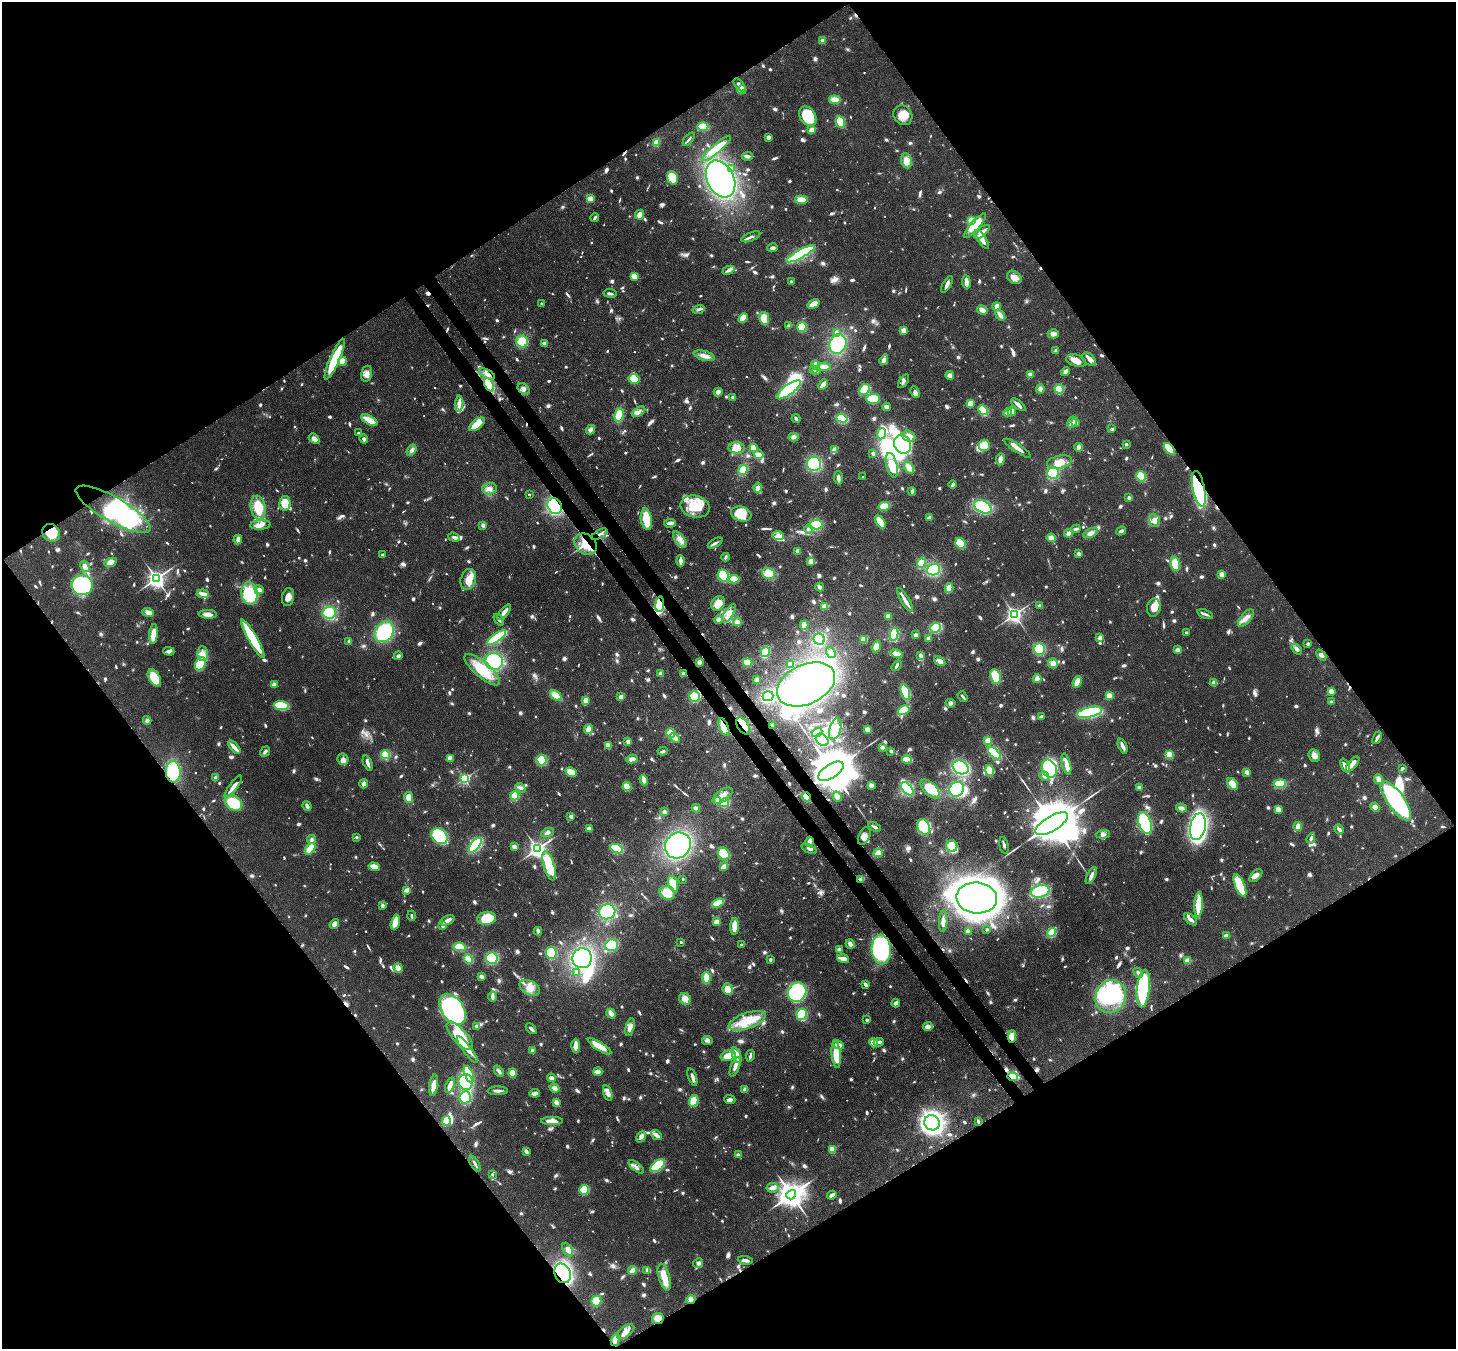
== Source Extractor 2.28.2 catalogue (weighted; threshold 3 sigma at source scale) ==
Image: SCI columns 77-5890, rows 346-5732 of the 5968 x 5940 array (HDU 1 of 3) = the unmasked area's bounding box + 8 px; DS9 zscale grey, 4 x 4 block average (1 PNG px = mean of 4 x 4 image px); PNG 1458 x 1351 px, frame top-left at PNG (2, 2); each listed source drawn as its Kron ellipse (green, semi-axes under 4 px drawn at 4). Shown black and unused: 50% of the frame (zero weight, under 3 of 4 exposures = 7% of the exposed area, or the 3 px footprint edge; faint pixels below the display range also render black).
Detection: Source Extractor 2.28.2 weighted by HDU 2 'WHT'. Background 0.0727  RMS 0.0038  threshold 0.0173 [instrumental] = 3 sigma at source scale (4.5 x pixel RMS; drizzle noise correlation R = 1.50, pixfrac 1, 0.05/0.05 arcsec/px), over >= 5 px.
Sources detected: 1618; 25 too faint to see at this stretch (4 x 4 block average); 27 inside a brighter object's white glare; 15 cosmic-ray / hot-pixel residue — neither listed nor drawn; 19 coinciding with a brighter row at this scale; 111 inside a brighter listed object's ellipse — not listed separately; of the other 1421, all 500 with FLUX_AUTO >= 6.54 (the completeness limit of this list) listed and drawn (921 fainter detections not listed), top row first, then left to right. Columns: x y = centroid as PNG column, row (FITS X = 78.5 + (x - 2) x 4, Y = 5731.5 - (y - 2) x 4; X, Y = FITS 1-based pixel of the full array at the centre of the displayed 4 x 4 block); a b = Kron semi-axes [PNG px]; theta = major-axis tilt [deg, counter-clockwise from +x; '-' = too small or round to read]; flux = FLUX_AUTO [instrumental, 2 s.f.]
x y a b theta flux
822 41 4 4 - 10
739 85 8 3 -49 14
742 90 4 3 - 32
835 100 6 4 -6 26
903 115 10 9 - 32
808 116 10 7 -56 140
840 122 6 4 -67 56
703 126 5 4 - 60
811 130 4 3 - 15
768 137 3 3 - 11
689 139 8 2 51 8.2
656 142 3 3 - 32
717 148 19 4 40 71
747 156 5 3 - 7.1
906 161 8 5 -80 26
731 168 4 2 - 6.9
673 178 7 5 -70 83
721 179 19 13 -65 460
590 199 4 3 - 22
801 200 6 4 -7 29
640 215 5 3 - 25
595 218 4 2 - 7.3
972 220 4 3 - 51
975 226 16 4 48 63
982 232 9 3 40 18
751 237 10 3 22 8.5
982 239 11 3 -57 29
772 248 5 3 - 8.6
801 254 16 4 29 180
728 270 6 3 21 9.9
635 277 3 3 - 35
1014 277 8 6 -39 20
792 282 3 2 - 7.4
966 282 6 3 -82 16
947 284 9 3 59 11
610 293 6 2 -7 7.2
542 304 2 2 - 16
813 304 6 3 32 33
996 306 4 2 - 21
699 309 6 3 17 8.1
982 310 5 3 - 21
1000 315 6 3 -53 17
743 318 5 4 - 40
764 318 7 5 -80 42
789 326 3 3 - 7
802 327 5 4 - 62
904 331 4 3 - 16
837 332 4 3 - 9.5
1053 334 6 4 0 12
522 342 6 6 - 62
544 343 3 3 - 6.8
838 344 10 8 66 140
1056 350 2 2 - 11
705 356 10 5 -16 18
335 359 22 5 66 130
1089 359 8 5 -41 14
884 360 5 3 - 14
343 361 4 3 - 30
1076 361 10 6 -17 29
815 365 4 2 - 28
824 367 7 3 2 21
813 370 3 3 - 9.7
816 371 4 3 - 12
1065 371 5 3 - 12
367 374 8 5 74 16
487 374 9 3 -27 12
1030 374 2 2 - 49
950 375 4 4 - 11
634 379 6 5 - 40
904 381 8 3 56 7
823 384 6 2 48 28
489 385 7 3 -64 85
524 389 6 5 - 12
864 389 6 5 - 54
1040 389 4 4 - 8.1
1059 389 5 4 - 56
788 390 15 5 35 150
718 392 4 4 - 11
915 392 6 4 -64 10
733 397 3 2 - 8.9
873 399 7 5 2 57
970 403 4 2 - 35
459 404 8 3 87 14
1018 405 8 3 -39 12
886 407 4 3 - 14
983 410 5 3 - 77
1012 411 4 3 - 18
638 412 7 4 29 9.5
1008 412 4 3 - 29
619 415 7 4 80 62
842 418 6 4 -18 120
796 419 4 2 - 7.7
369 420 9 2 -29 73
1072 422 6 3 63 36
1076 422 4 3 - 6.6
477 424 9 5 38 39
1112 429 4 2 - 6.6
590 430 5 4 - 9.5
358 433 2 2 - 8.1
882 434 6 4 79 38
909 436 7 5 -24 22
793 437 5 4 - 9.4
314 439 6 4 -38 16
364 439 4 3 - 10
903 444 10 8 -64 180
1126 444 2 2 - 21
984 445 6 5 - 42
753 447 2 2 - 87
1079 447 4 3 - 16
737 448 8 5 -3 32
1018 448 15 3 -34 21
1169 449 7 3 -50 77
412 450 6 4 56 10
835 450 4 2 - 35
873 453 2 2 - 11
759 455 4 3 - 24
1000 459 6 3 81 15
1059 462 12 6 13 31
814 464 7 7 - 140
892 465 12 5 -76 56
909 467 6 4 -58 24
743 470 5 4 - 27
1053 473 6 6 - 96
1141 476 5 4 - 47
863 477 2 2 - 7.7
838 478 6 3 -86 10
953 484 4 2 - 11
758 487 5 3 - 10
489 488 7 6 - 14
1199 489 18 6 -78 330
912 491 4 2 - 11
529 494 2 2 - 9.3
1129 498 2 2 - 7.6
285 503 7 5 79 41
555 506 8 7 - 210
884 506 6 3 13 57
258 507 12 7 -81 68
695 507 15 11 -13 81
983 507 9 6 -29 160
113 509 42 12 -30 460
741 514 10 7 -18 45
929 518 4 2 - 14
646 519 11 5 -82 62
1154 520 6 5 - 13
880 522 7 4 -56 41
670 523 6 3 4 15
260 525 10 4 4 17
483 525 3 2 - 11
816 525 7 4 5 100
808 529 4 3 - 7.3
1076 529 5 3 - 6.9
1121 531 5 3 - 7.2
51 533 9 8 - 60
1069 533 4 3 - 15
1091 533 8 4 26 12
599 534 9 2 30 7.5
778 536 6 4 -5 16
454 537 6 3 -18 9.4
1051 538 4 4 - 18
238 539 5 3 - 17
680 540 9 4 -54 18
715 543 8 3 30 7.1
960 543 6 5 - 74
586 544 12 9 -38 58
797 551 3 2 - 6.7
1079 554 3 3 - 9.4
382 555 3 2 - 9
726 557 4 2 - 7
681 561 5 2 - 22
811 561 4 3 - 19
110 562 6 3 23 28
921 563 5 3 - 66
1175 564 7 4 -80 60
85 566 6 4 -58 20
933 570 7 5 20 120
769 573 7 5 -15 75
1222 574 3 2 - 20
723 576 6 5 - 100
156 579 3 3 - 1400
468 579 11 7 71 41
734 579 5 3 - 51
82 585 11 10 - 390
820 587 4 3 - 11
949 588 5 3 - 37
259 590 5 3 - 13
249 593 11 8 -80 140
203 594 6 3 -5 20
288 597 9 6 80 21
905 600 13 3 -59 18
718 603 8 6 52 40
660 604 8 4 83 190
825 606 4 3 - 14
1040 606 4 3 - 7.1
1154 608 9 6 79 26
148 612 6 4 -15 16
504 612 9 3 50 16
329 613 7 6 - 120
729 613 10 4 56 22
208 614 9 4 -3 18
1205 614 8 2 -22 7.8
1014 615 3 3 - 1100
888 616 3 3 - 15
1246 618 10 5 49 19
499 620 6 3 -52 7.5
718 620 4 3 - 12
737 622 4 4 - 14
804 625 5 2 - 42
935 628 5 4 - 80
384 632 11 9 54 160
1186 633 2 2 - 17
153 634 10 3 85 45
894 634 6 3 77 99
915 635 2 2 - 15
1100 637 4 3 - 10
497 638 11 3 35 150
253 639 22 4 -60 140
819 639 5 5 - 130
864 639 4 3 - 27
929 639 3 2 - 21
349 641 3 3 - 6.6
1308 644 3 2 - 7.6
876 646 6 4 71 20
1039 649 6 5 - 77
1296 649 6 4 -49 8.1
1178 650 4 3 - 13
169 651 5 3 - 8.9
765 652 5 3 - 110
831 652 6 4 -57 11
896 653 6 3 -16 25
202 654 7 5 90 19
1321 655 6 4 -51 7.2
398 656 4 3 - 6.6
921 656 4 3 - 17
494 661 9 8 - 200
940 661 6 4 -34 16
699 662 3 3 - 14
748 662 5 3 - 59
1053 663 5 5 - 13
200 664 7 5 62 100
791 665 4 3 - 29
896 666 6 2 55 7.4
482 670 22 7 -40 85
661 674 3 3 - 12
683 674 3 3 - 6.6
996 677 8 5 -68 63
154 678 9 5 -60 58
757 679 3 2 - 16
1037 679 4 3 - 19
1077 682 6 3 68 30
1214 683 4 3 - 19
274 684 3 3 - 14
806 684 31 19 26 520
1331 691 3 3 - 16
905 692 8 4 -72 130
556 695 6 4 -37 34
695 696 5 5 - 100
768 696 5 5 - 120
1109 696 4 3 - 27
621 697 4 3 - 9.1
963 697 6 2 -52 7
585 701 4 2 - 29
1331 702 2 2 - 8.8
950 703 5 3 - 9.2
281 706 7 4 -5 110
904 710 6 4 30 66
1090 712 13 5 13 200
1042 716 3 2 - 7.2
147 720 4 3 - 8.5
772 725 2 2 - 15
743 726 9 5 -56 31
724 727 9 4 -67 37
589 729 5 4 - 20
835 729 11 5 72 29
868 730 4 3 - 19
817 732 5 3 - 7.2
670 733 4 4 - 43
675 738 5 2 - 27
1377 738 6 2 65 11
822 740 7 5 -45 110
628 741 3 3 - 12
988 741 3 3 - 34
608 746 4 3 - 25
1123 746 8 2 -68 15
234 747 8 3 -47 18
882 747 4 3 - 7.3
663 751 5 3 - 7
891 751 3 2 - 6.7
265 752 6 3 53 7.4
994 753 7 4 -44 98
386 755 4 4 - 52
1169 755 4 4 - 30
1314 756 6 5 - 18
450 758 3 3 - 21
343 759 6 5 - 12
632 759 5 3 - 13
907 759 5 3 - 41
542 760 5 5 - 70
368 763 8 2 -67 12
1066 764 11 3 -76 18
1353 764 9 3 50 20
1345 766 7 3 -66 27
961 767 8 6 -26 230
1402 768 3 2 - 7.3
1049 769 9 7 -64 180
990 770 5 4 - 38
831 771 14 7 32 22000
173 772 11 7 -89 140
571 772 6 4 -30 32
1247 772 4 3 - 10
1044 776 5 4 - 7.1
215 777 4 2 - 7.9
464 778 2 2 - 420
1378 779 5 4 - 13
644 780 5 3 - 24
364 784 5 4 - 9.9
1232 784 6 5 - 34
1280 784 6 4 6 68
871 785 3 3 - 11
233 787 13 3 53 25
627 787 4 4 - 33
1139 787 4 3 - 7.6
520 788 6 4 -40 8.4
907 789 8 4 -50 150
930 789 12 6 -44 63
957 789 8 6 46 140
515 796 4 3 - 56
722 796 11 5 35 24
837 796 5 3 - 15
409 797 5 4 - 24
807 797 5 2 - 54
717 800 2 2 - 53
1396 801 23 8 -54 410
233 803 9 7 -35 90
724 803 5 3 - 61
307 806 5 3 - 9.8
1375 807 5 4 - 19
696 808 4 3 - 9.7
1181 808 5 3 - 14
1278 810 4 3 - 22
664 812 4 3 - 9.1
571 816 2 2 - 32
1145 823 11 6 -71 360
1052 824 19 7 30 29000
875 827 7 3 -24 8.3
924 827 8 6 -66 110
1198 827 14 7 78 910
1298 827 4 3 - 16
589 829 3 3 - 12
1339 829 5 3 - 8.3
547 833 6 4 21 7.9
1103 834 7 3 4 7.9
439 836 9 7 -45 170
864 836 9 5 65 14
357 837 2 2 - 13
1311 838 5 3 - 6.5
312 839 4 4 - 6.7
809 842 5 2 - 31
475 845 9 4 52 160
678 845 13 12 - 410
952 846 6 5 - 37
1004 846 9 3 -76 7.1
514 847 4 3 - 8.6
310 849 6 4 51 39
537 849 3 3 - 1400
617 849 7 3 -24 92
809 849 8 3 -24 7.2
878 853 4 3 - 24
724 854 6 5 - 78
549 866 15 5 -74 140
374 867 6 3 -17 39
724 867 4 2 - 33
1091 876 9 2 64 14
1256 876 8 4 45 15
683 879 2 2 - 10
861 880 4 2 - 22
673 884 8 4 -71 52
1240 886 12 4 -67 150
407 890 3 2 - 24
1040 891 9 6 15 130
667 893 8 6 -28 61
977 898 20 15 -5 2500
718 903 6 3 23 78
382 905 3 3 - 6.9
1198 905 12 3 87 100
607 912 8 7 - 130
411 916 5 2 - 8.1
487 918 9 6 7 72
1190 919 8 3 -39 8.2
447 920 8 4 25 14
943 921 10 3 86 15
395 922 8 3 76 42
716 922 4 3 - 18
334 924 5 4 - 14
443 926 4 3 - 8.3
734 926 8 3 87 48
987 930 2 2 - 13
538 931 4 2 - 10
968 931 3 3 - 15
1052 933 5 3 - 56
1226 936 3 2 - 23
681 942 2 2 - 11
850 944 5 3 - 12
612 945 6 6 - 99
742 945 2 2 - 7.5
460 947 6 3 -8 52
881 949 15 9 -86 320
839 950 4 3 - 8.6
551 953 6 5 - 65
492 958 6 6 - 100
582 958 10 9 - 270
468 959 5 4 - 27
843 959 6 3 -16 18
770 960 2 2 - 7.6
1187 961 3 2 - 30
398 968 4 3 - 20
577 972 4 4 - 8.9
1138 973 6 3 -48 7.4
481 976 4 3 - 9.6
706 978 6 3 -86 48
865 984 3 2 - 10
530 988 11 7 -27 26
1143 988 19 6 84 280
728 989 6 5 - 50
797 992 10 8 53 190
1111 996 17 15 65 380
492 997 5 2 - 15
685 999 6 5 - 21
896 1003 4 3 - 11
453 1009 17 11 -54 580
611 1013 5 3 - 23
802 1014 6 5 - 92
867 1020 2 2 - 8.9
747 1021 19 8 19 70
477 1026 2 2 - 12
928 1026 5 4 - 16
630 1027 9 4 75 16
531 1029 6 3 -46 7.3
460 1036 18 7 -48 120
1012 1036 6 4 86 47
707 1040 5 4 - 8.9
879 1042 5 4 - 7
874 1043 5 4 - 28
839 1045 6 3 -28 26
576 1046 7 3 -90 25
600 1046 13 4 -31 42
467 1050 16 3 -53 20
533 1051 4 3 - 8.1
836 1054 14 4 -85 66
737 1055 8 3 -69 29
728 1056 7 5 14 25
750 1056 6 2 79 7.3
735 1067 10 4 69 14
499 1071 6 3 -50 7.5
598 1072 4 2 - 20
512 1073 4 3 - 45
469 1074 9 3 -66 96
692 1077 9 3 -69 11
1013 1077 5 3 - 60
552 1078 5 4 - 11
466 1082 8 7 - 160
434 1085 11 4 82 24
450 1085 8 3 69 22
554 1088 5 4 - 11
745 1089 4 3 - 8.7
498 1091 10 3 1 9.2
535 1093 5 3 - 15
608 1093 8 4 -73 15
465 1097 6 5 - 120
730 1099 5 4 - 7.8
694 1101 6 4 75 43
556 1102 3 2 - 19
446 1121 5 3 - 43
552 1121 11 3 0 28
978 1122 3 2 - 8.4
932 1123 8 7 - 1100
656 1135 6 3 -39 19
641 1137 6 4 59 13
832 1150 2 2 - 120
526 1151 3 2 - 11
738 1155 3 3 - 7
475 1164 9 2 -60 6.7
658 1166 8 4 38 120
636 1167 9 3 -38 8.2
492 1174 2 2 - 7.2
772 1188 6 4 8 11
584 1190 5 4 - 63
791 1195 5 4 - 4000
832 1195 5 2 - 16
568 1249 7 4 -62 16
745 1260 7 3 -6 8.4
698 1263 5 4 - 11
633 1270 4 3 - 19
647 1270 4 3 - 9.4
563 1273 10 8 -64 340
664 1277 14 5 -74 46
691 1300 4 3 - 16
596 1301 5 5 - 41
658 1319 6 5 - 25
626 1332 10 5 36 18
615 1340 6 4 74 15
Overlapping masked pixels (flux is a lower limit): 26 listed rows (the first 20) at x y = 335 359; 487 374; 489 385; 1169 449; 1199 489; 555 506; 51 533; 599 534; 586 544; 660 604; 683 674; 695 696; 772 725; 743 726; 724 727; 831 771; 173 772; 807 797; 809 842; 861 880